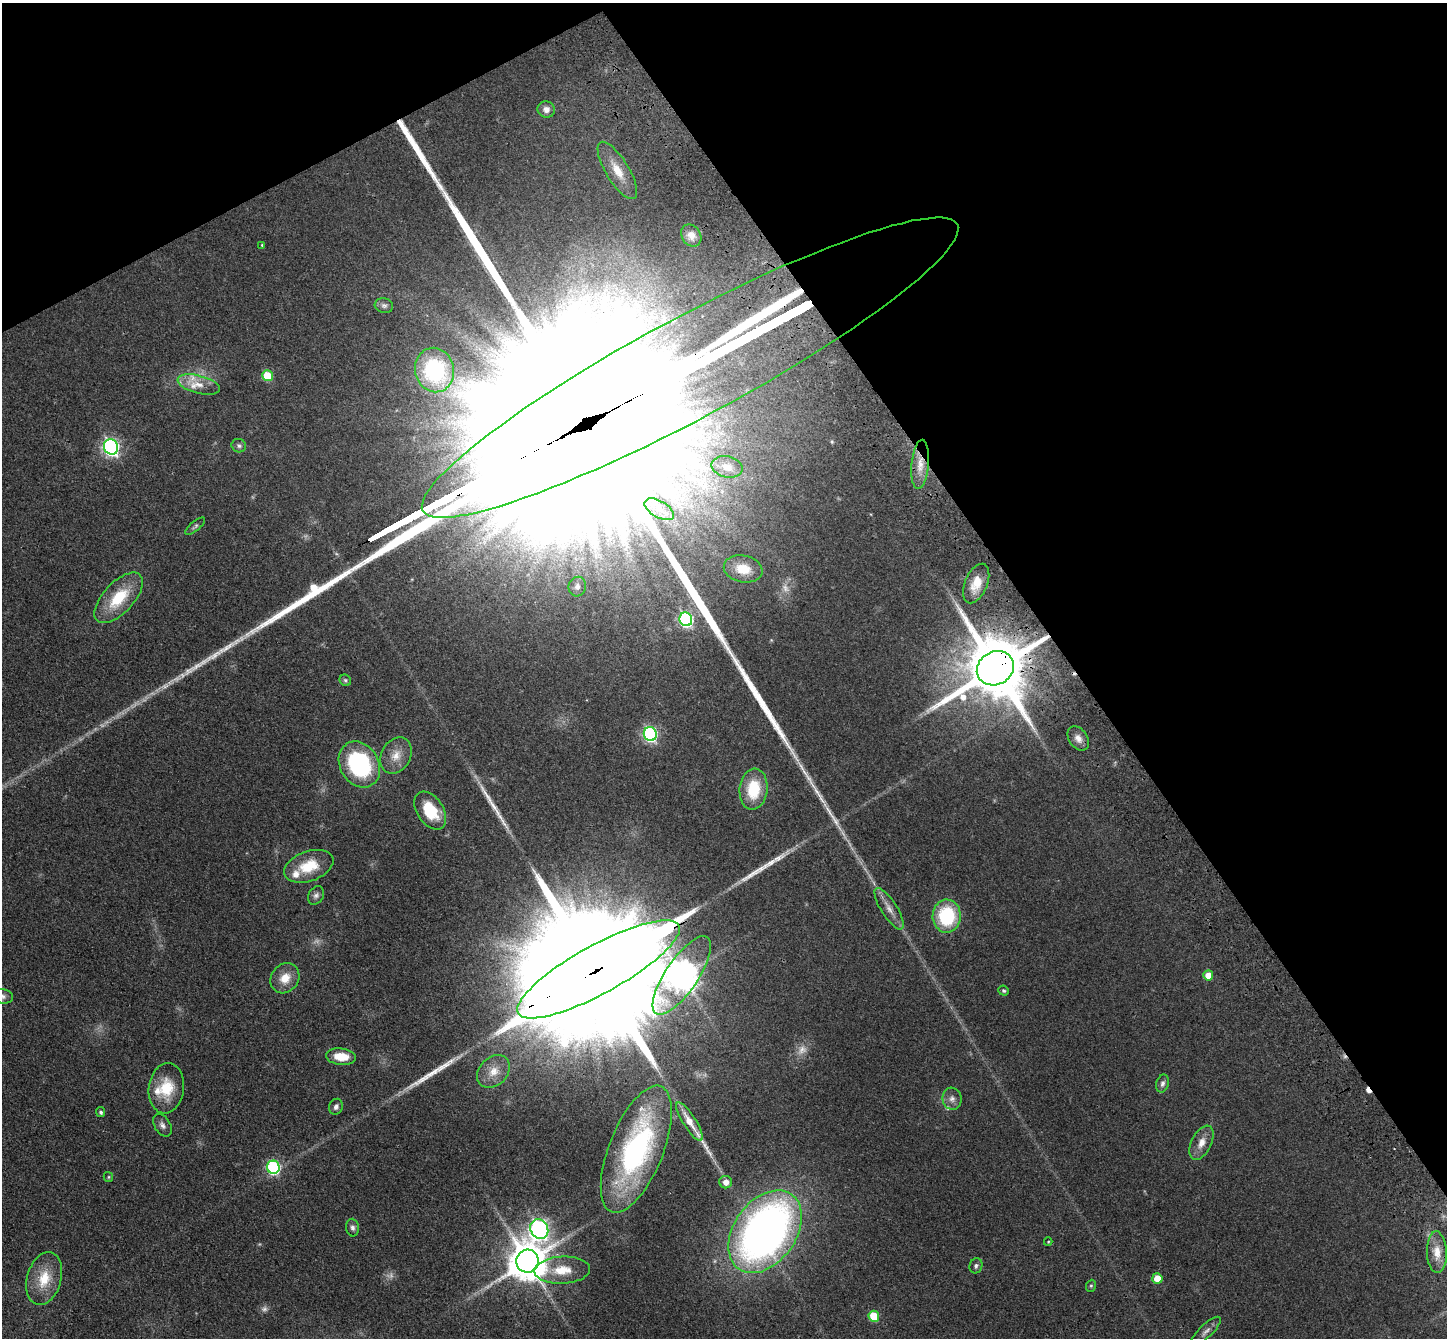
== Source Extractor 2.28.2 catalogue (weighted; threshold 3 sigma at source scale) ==
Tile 3 of 4 x 4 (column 3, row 1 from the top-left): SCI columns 2994-4438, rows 4232-5567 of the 5985 x 5924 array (HDU 1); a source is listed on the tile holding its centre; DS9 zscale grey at full resolution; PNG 1449 x 1340 px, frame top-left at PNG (2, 3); each listed source drawn as its Kron ellipse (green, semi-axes under 4 px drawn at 4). Shown black and unused: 31% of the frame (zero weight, under 3 of 4 exposures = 6% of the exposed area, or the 3 px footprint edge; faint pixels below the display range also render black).
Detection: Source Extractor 2.28.2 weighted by HDU 2 'WHT'; one run over the whole footprint, this tile lists its part. Background 0.14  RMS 0.0076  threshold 0.0344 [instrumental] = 3 sigma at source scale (4.5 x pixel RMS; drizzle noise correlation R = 1.50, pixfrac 1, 0.05/0.05 arcsec/px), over >= 5 px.
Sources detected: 87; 8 too faint to see at this stretch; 2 inside a brighter object's white glare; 2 cosmic-ray / hot-pixel residue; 5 long thin detections or spike segments (spike, bleed or trail) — neither listed nor drawn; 5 inside a brighter listed object's ellipse — not listed separately; the other 65 listed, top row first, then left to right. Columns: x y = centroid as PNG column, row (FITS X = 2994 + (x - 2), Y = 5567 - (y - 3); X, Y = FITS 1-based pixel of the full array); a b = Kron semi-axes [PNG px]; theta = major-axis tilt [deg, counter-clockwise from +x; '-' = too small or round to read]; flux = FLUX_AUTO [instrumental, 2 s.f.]
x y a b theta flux
546 109 9 8 - 4.6
617 170 33 11 -59 17
691 236 12 9 -56 5.2
262 245 4 4 - 0.86
384 305 9 7 -14 2.4
690 368 303 50 28 360000
434 370 22 19 -77 75
267 376 5 5 - 30
199 384 22 9 -14 9.1
239 446 7 6 - 2.1
111 447 8 7 - 250
920 464 25 8 85 10
727 467 16 10 -12 7.5
659 509 16 8 -30 7.9
195 526 12 4 40 1.9
743 569 19 13 -12 17
976 583 21 11 68 14
577 587 10 8 74 2.9
119 598 31 15 47 32
686 619 7 6 - 140
995 668 19 16 30 8100
345 680 6 5 - 1.3
650 734 7 6 - 140
1078 738 13 9 -56 5.1
396 756 19 14 62 11
359 764 24 19 -59 89
754 789 20 14 84 29
430 811 21 13 -56 24
309 866 25 15 19 23
316 895 10 7 57 2.7
889 909 24 8 -58 7.3
947 916 16 14 88 53
598 969 91 24 29 86000
682 975 46 16 56 1300
1208 975 5 5 - 9.8
285 978 16 13 52 12
1004 991 5 5 - 1.3
2 996 11 7 -7 3.5
341 1057 15 8 -6 14
493 1071 18 14 45 12
1162 1083 9 6 75 2.7
166 1088 25 17 82 25
952 1099 11 9 -82 4.2
336 1107 8 6 66 2.9
101 1112 5 4 - 1.6
689 1121 22 6 -58 12
162 1125 12 8 -58 3.6
1201 1143 18 10 64 8.2
636 1149 67 27 68 180
273 1167 7 6 - 130
108 1177 5 4 - 0.96
726 1182 6 6 - 6.2
353 1228 9 6 -80 2.5
539 1229 10 8 -60 330
765 1232 46 31 55 500
1048 1242 4 4 - 0.76
1437 1252 21 10 -88 9.7
527 1261 11 11 - 2500
976 1266 7 6 - 2.1
562 1270 28 13 3 18
1157 1278 5 5 - 15
44 1279 27 17 74 22
1091 1286 6 5 - 1.2
874 1316 5 5 - 30
1206 1331 20 6 44 4.2
Overlapping masked pixels (flux is a lower limit): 4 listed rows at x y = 690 368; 920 464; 995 668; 598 969
Isophote crosses this tile's border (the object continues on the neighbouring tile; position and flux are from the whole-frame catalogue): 1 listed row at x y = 2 996